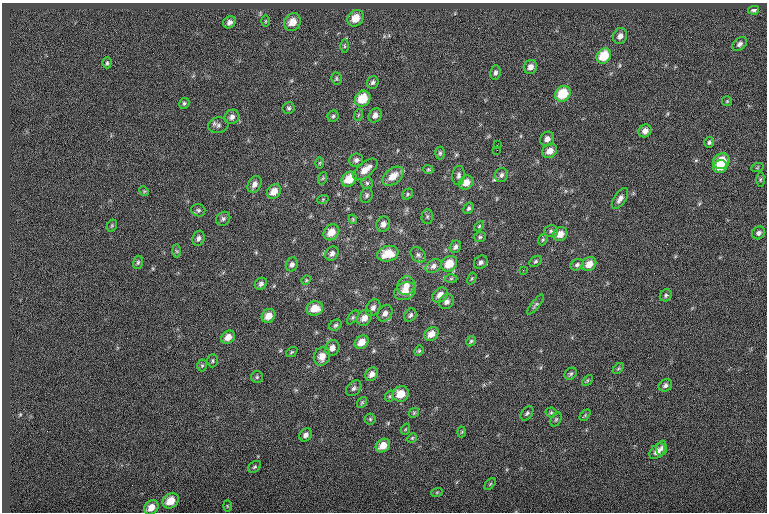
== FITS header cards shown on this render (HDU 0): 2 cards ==
NAXIS1  =                  765
NAXIS2  =                  510

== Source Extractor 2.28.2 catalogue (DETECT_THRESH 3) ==
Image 765 x 510 px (HDU 0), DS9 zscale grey, 1 PNG px = 1 image px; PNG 769 x 514 px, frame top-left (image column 1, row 510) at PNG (2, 3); each listed source drawn as its Kron ellipse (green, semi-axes under 4 px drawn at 4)
Background -0.0494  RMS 7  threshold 21.1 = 3 sigma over >= 5 px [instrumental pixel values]
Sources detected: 139; all 139 listed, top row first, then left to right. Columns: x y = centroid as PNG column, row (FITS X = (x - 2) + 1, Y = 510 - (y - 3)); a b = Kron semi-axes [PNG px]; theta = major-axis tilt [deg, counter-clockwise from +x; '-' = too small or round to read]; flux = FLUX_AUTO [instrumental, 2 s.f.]
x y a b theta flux
754 10 6 4 12 1100
356 18 9 7 47 6900
265 21 6 4 89 560
229 22 7 5 34 1700
292 22 9 8 - 6300
620 36 8 7 - 2400
740 44 8 6 37 1600
344 46 6 4 -89 760
604 56 8 6 54 13000
107 63 5 4 - 710
530 67 7 6 - 2700
495 73 7 5 80 1300
336 79 6 5 - 750
373 82 6 5 - 1100
563 94 8 7 - 14000
363 99 8 7 - 11000
727 101 5 5 - 590
184 103 6 5 - 840
289 108 6 6 - 960
358 115 6 3 71 600
375 115 7 6 - 2300
333 116 5 5 - 850
232 117 8 7 - 1800
218 125 10 7 11 1600
645 131 7 6 - 2700
547 139 7 6 - 2200
709 142 5 5 - 930
497 145 2 2 - 210
497 150 2 2 - 1000
550 151 8 6 41 4300
440 153 6 4 90 810
356 160 7 6 - 1500
721 161 8 7 - 11000
319 163 6 4 89 570
720 167 7 6 - 6100
757 168 6 4 19 560
365 169 14 7 40 5500
428 170 5 4 - 580
458 175 9 6 84 1500
501 175 7 6 - 1500
393 176 12 7 40 6300
323 178 6 4 71 680
349 179 8 6 41 9400
760 179 7 3 89 610
367 183 6 6 - 960
466 183 8 6 45 4500
254 184 9 6 61 2200
144 191 5 4 - 540
274 191 8 6 50 4700
408 194 6 5 - 700
367 195 8 6 71 1100
323 199 6 3 19 480
620 199 12 6 57 2200
469 208 6 4 55 990
198 210 7 6 - 970
427 217 7 5 89 910
223 219 7 6 - 1200
353 219 4 4 - 540
383 224 8 6 64 2400
112 225 6 4 55 630
479 226 6 3 46 530
551 231 7 6 - 1100
331 232 8 7 - 5800
759 233 7 6 - 1500
560 234 7 6 - 4300
480 237 6 5 - 790
198 238 8 6 70 1600
543 240 6 4 67 680
455 247 7 5 60 1400
177 251 6 4 -88 640
332 254 7 6 - 2000
388 254 11 7 13 10000
418 255 9 6 -45 1500
535 261 7 5 39 780
138 262 7 5 74 820
481 262 7 6 - 1400
292 264 7 5 62 1600
449 264 8 7 - 8700
589 264 8 6 43 5100
577 265 7 5 30 1100
433 266 8 6 36 1900
523 270 3 3 - 280
451 278 6 4 1 660
472 278 6 4 59 570
306 280 5 4 - 510
261 284 6 5 - 1300
406 286 9 8 - 3800
405 291 11 8 25 6000
440 295 8 6 40 3800
666 295 6 5 - 930
447 302 8 6 36 1800
536 304 12 4 50 1000
315 308 8 7 - 6600
373 308 9 6 59 1900
385 313 9 7 54 2400
410 315 7 5 56 1300
268 316 7 6 - 4800
353 317 8 4 54 830
364 318 9 7 52 3600
335 325 6 5 - 1000
431 334 8 6 41 4400
228 337 7 6 - 3600
471 341 5 4 - 660
362 342 7 6 - 5200
332 348 8 7 - 2600
419 351 5 4 - 610
292 352 6 4 36 590
322 356 9 8 - 4400
213 361 6 5 - 780
202 366 6 5 - 690
618 368 6 4 44 620
372 374 7 5 52 2700
571 374 7 5 38 910
257 377 6 6 - 780
587 380 6 4 45 600
665 385 7 5 34 1500
354 388 9 6 50 1300
401 394 8 7 - 7300
390 396 6 4 71 600
362 402 6 4 54 550
551 412 5 5 - 600
414 413 5 4 - 620
527 413 8 5 54 990
585 415 6 4 46 620
370 419 5 5 - 770
556 419 7 5 63 770
406 429 5 3 - 480
462 432 5 3 - 460
306 435 7 5 50 2000
412 438 5 4 - 590
383 446 8 6 38 5500
661 448 7 5 84 1300
657 451 9 6 45 3400
255 467 7 5 40 740
490 484 7 4 45 590
437 492 6 3 19 480
171 501 9 7 38 7400
227 506 5 3 - 470
151 507 8 6 44 4400